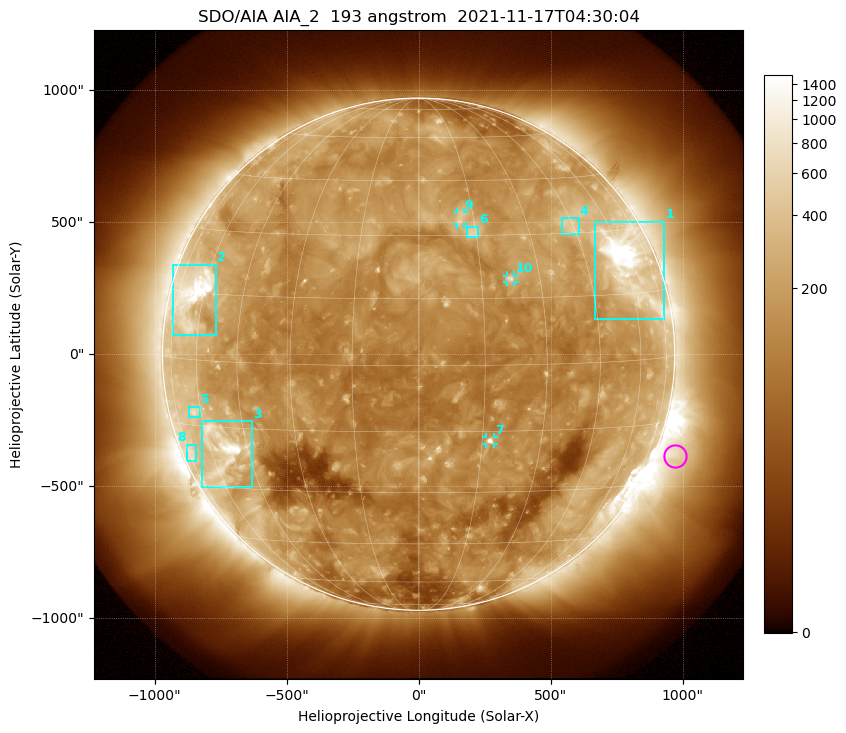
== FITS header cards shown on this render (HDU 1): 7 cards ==
TELESCOP= 'SDO/AIA '           / For AIA: SDO/AIA
INSTRUME= 'AIA_2   '           / For AIA: AIA_ATA1, AIA_ATA2, AIA_ATA3 or AIA_AT
WAVELNTH=                  193 / [angstrom] Wavelength
WAVEUNIT= 'angstrom'           / Wavelength unit: angstrom
DATE-OBS= '2021-11-17T04:30:04.844' / [ISO] Date when observation started; ISO 8
CTYPE1  = 'HPLN-TAN'           / CTYPE1: HPLN
CTYPE2  = 'HPLT-TAN'           / CTYPE2: HPLT

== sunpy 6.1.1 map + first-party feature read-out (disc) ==
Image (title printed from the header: SDO/AIA AIA_2  193 angstrom  2021-11-17T04:30:04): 1024 x 1024 px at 2.4 arcsec/px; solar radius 970 arcsec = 404 px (full disc in frame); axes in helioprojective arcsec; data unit not stated in the header (colour bar unlabelled)
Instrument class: DISC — disc imager (sunpy class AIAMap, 193 A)
Bright regions (active regions / flare kernels): reference = the median radial profile (limb darkening/brightening removed); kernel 9 px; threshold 5 sigma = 279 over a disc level ~138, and >= 1.15x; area >= 12 px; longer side >= 10 px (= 24 arcsec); searched inside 0.97 R_sun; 10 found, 10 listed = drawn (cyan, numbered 1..; 3 of them under ~33 arcsec drawn as corner ticks so the feature stays visible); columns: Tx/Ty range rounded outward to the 5 arcsec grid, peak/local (2 s.f.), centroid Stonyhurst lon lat
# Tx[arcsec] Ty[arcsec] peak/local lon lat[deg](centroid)
1 670..930 130..505 14 +61 +22
2 -930..-765 75..340 11 -65 +15
3 -820..-630 -505..-255 9.7 -54 -20
4 540..610 455..515 3.6 +44 +32
5 -870..-825 -240..-200 3.4 -63 -12
6 185..225 445..485 3.7 +14 +31
7 255..285 -340..-315 7.8 +17 -17
8 -875..-840 -405..-340 2.4 -72 -22
9 145..170 490..540 3.5 +11 +34
10 335..365 270..300 4.9 +22 +19
Off-limb structures (1.02-1.3 R_sun): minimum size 162 px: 6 found; the strongest spans PA ~225..270 deg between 1.02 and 1.3 R_sun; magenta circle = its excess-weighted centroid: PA ~250 deg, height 1.08 R_sun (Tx ~970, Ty ~-390 arcsec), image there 2.6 x the reference